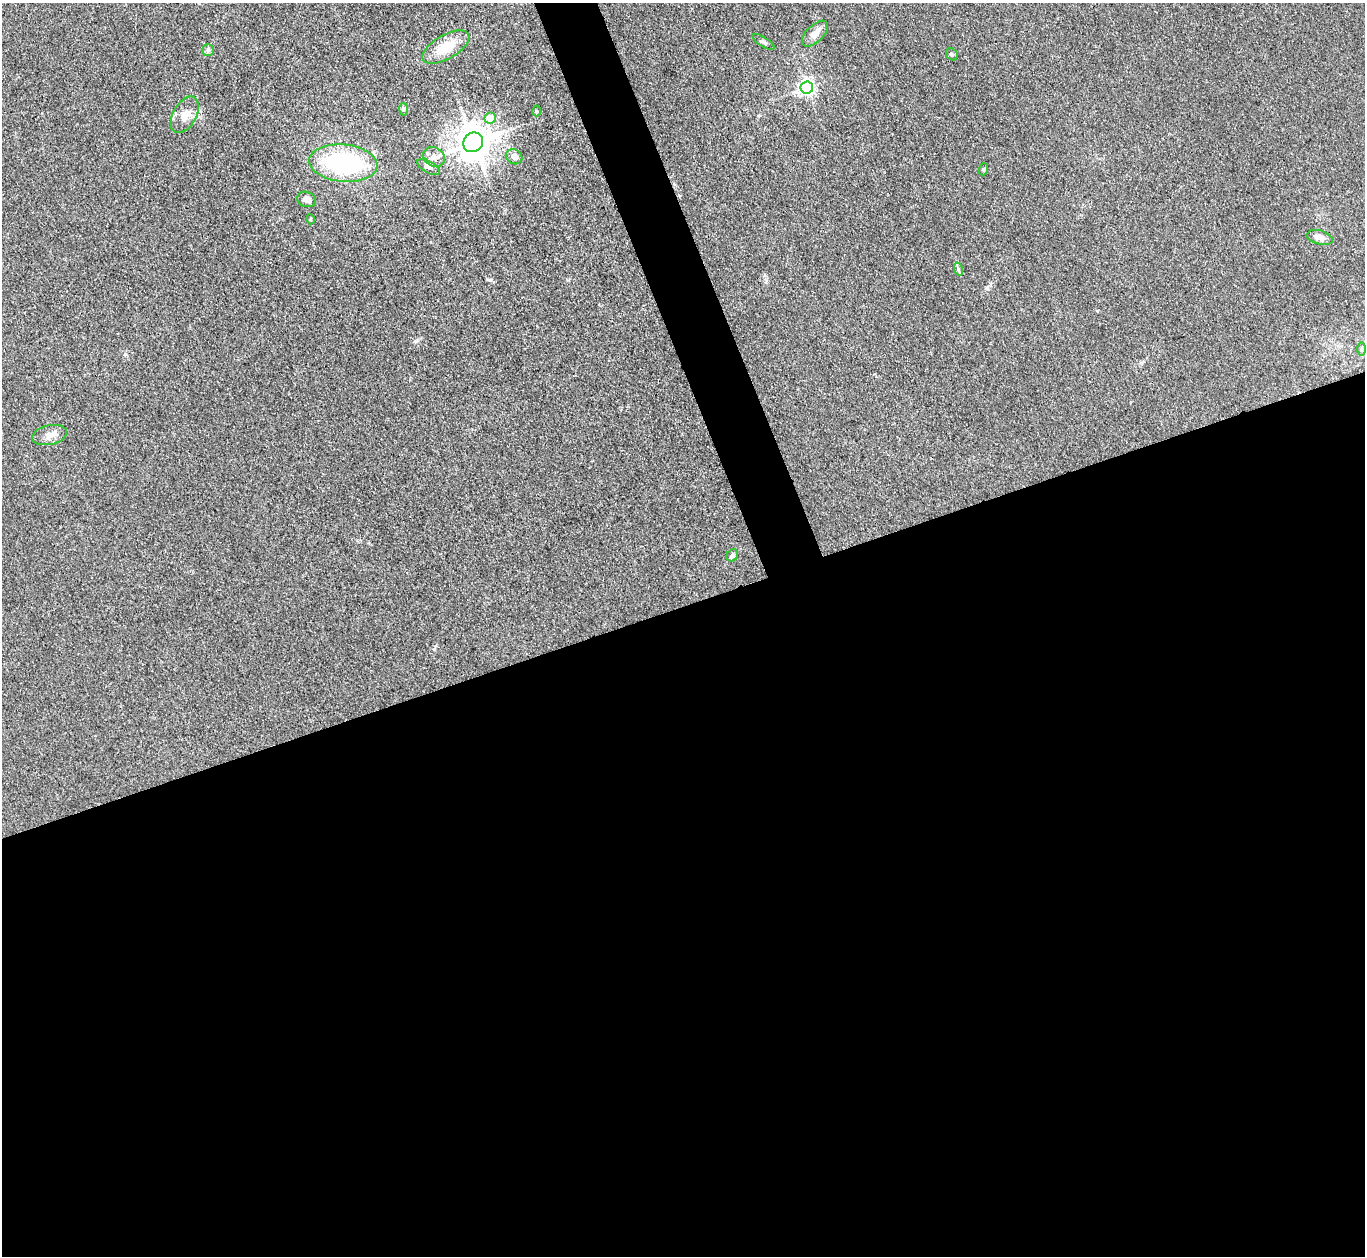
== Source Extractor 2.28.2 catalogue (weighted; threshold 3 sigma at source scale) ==
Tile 15 of 4 x 4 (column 3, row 4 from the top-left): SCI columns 2728-4090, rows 149-1402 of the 5454 x 5440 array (HDU 1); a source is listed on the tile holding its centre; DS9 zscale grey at full resolution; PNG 1367 x 1258 px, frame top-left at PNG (2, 3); each listed source drawn as its Kron ellipse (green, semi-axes under 4 px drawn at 4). Shown black and unused: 54% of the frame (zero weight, under 3 of 4 exposures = <1% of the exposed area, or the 3 px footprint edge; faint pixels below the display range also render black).
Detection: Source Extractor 2.28.2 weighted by HDU 2 'WHT'; one run over the whole footprint, this tile lists its part. Background 0.0587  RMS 0.0052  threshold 0.0233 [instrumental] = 3 sigma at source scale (4.5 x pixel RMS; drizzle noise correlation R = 1.50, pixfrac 1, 0.05/0.05 arcsec/px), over >= 5 px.
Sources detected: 23; all 23 listed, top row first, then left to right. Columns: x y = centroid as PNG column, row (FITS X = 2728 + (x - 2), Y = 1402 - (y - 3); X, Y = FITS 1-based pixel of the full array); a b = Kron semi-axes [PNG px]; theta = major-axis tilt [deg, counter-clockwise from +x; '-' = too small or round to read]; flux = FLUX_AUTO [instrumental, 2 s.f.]
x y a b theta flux
815 34 16 8 45 4.8
764 42 12 5 -33 1.3
446 47 26 12 29 14
208 50 6 5 - 1.1
952 54 6 5 - 0.87
807 88 6 6 - 150
403 109 6 4 88 0.71
536 111 5 3 - 0.59
185 115 20 11 61 6.4
490 118 6 5 - 8.1
473 142 10 9 - 980
434 157 11 9 -30 3.3
514 157 8 7 - 2.7
343 163 34 18 -5 62
429 167 12 6 -30 1.9
984 169 6 4 71 0.63
307 199 9 7 -18 3.2
310 219 5 3 - 0.56
1320 237 13 7 -14 4.3
958 269 6 4 -73 0.92
1362 349 7 4 90 0.91
49 435 18 9 12 4.2
732 555 6 5 - 1.5
Unlisted compact peaks at least as high as the median listed source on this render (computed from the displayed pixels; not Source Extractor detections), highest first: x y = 416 341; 125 354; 434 649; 987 288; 491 280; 1097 311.